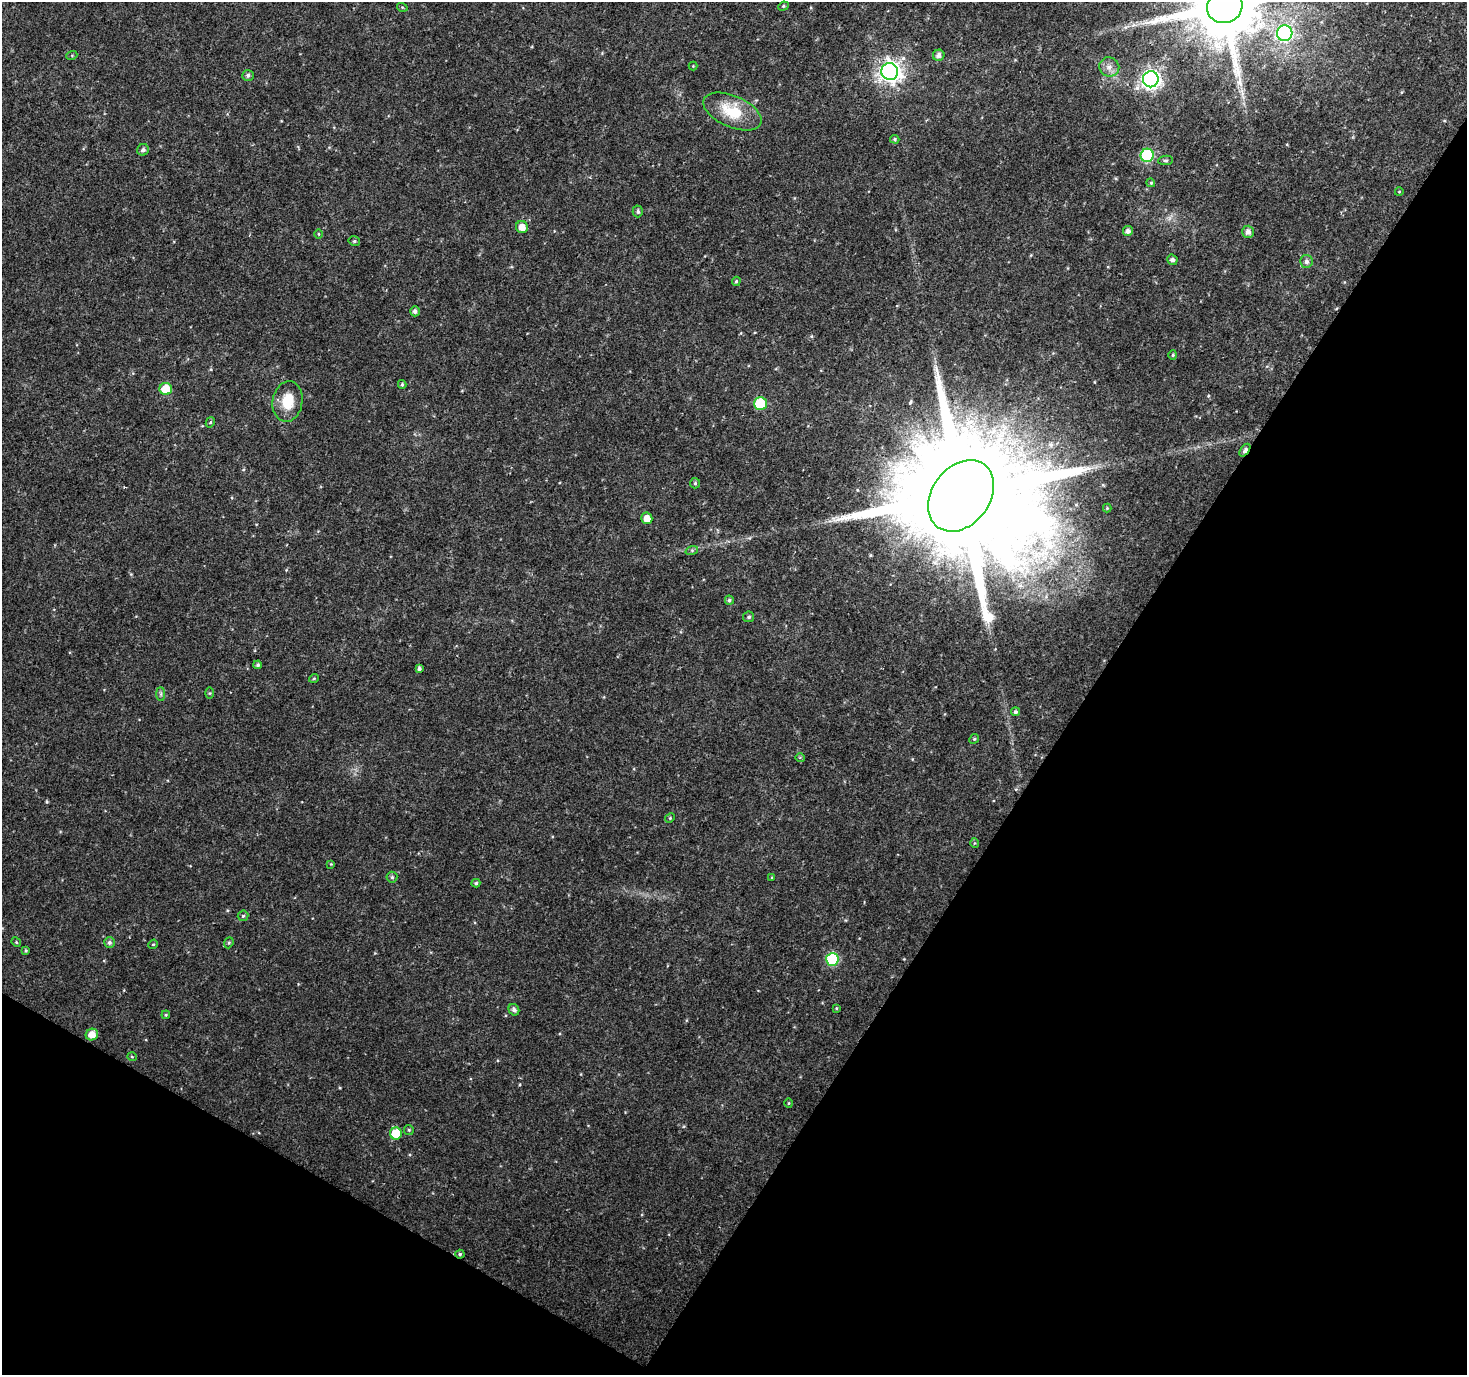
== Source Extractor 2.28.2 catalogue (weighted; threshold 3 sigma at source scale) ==
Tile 15 of 4 x 4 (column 3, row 4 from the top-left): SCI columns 2931-4395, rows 191-1563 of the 5865 x 5939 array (HDU 1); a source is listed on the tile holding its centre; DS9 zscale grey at full resolution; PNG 1469 x 1377 px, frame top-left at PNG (2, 2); each listed source drawn as its Kron ellipse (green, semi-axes under 4 px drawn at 4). Shown black and unused: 32% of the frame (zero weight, under 2 of 3 exposures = <1% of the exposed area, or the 3 px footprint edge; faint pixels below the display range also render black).
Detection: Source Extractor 2.28.2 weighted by HDU 2 'WHT'; one run over the whole footprint, this tile lists its part. Background 0.0253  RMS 0.0055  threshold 0.0249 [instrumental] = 3 sigma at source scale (4.5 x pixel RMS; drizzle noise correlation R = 1.50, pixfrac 1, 0.0396/0.0396 arcsec/px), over >= 5 px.
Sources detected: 73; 1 long thin detection or spike segment (spike, bleed or trail) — neither listed nor drawn; the other 72 listed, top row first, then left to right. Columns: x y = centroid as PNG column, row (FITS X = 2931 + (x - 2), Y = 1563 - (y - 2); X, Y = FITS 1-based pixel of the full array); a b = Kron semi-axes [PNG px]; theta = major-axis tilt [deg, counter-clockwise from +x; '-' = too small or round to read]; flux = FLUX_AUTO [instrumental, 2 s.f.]
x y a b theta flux
783 6 5 4 - 0.8
402 7 5 3 - 0.5
1225 7 18 16 22 6900
1285 33 8 7 - 72
72 55 5 3 - 0.54
939 55 6 5 - 2.3
693 66 4 4 - 0.5
1109 67 10 9 - 3.7
890 71 8 8 - 360
248 75 6 5 - 1.4
1151 79 8 8 - 250
732 112 31 15 -23 20
895 139 4 4 - 0.73
143 150 6 5 - 1.9
1147 155 7 6 - 58
1165 160 7 4 6 1
1151 183 4 3 - 0.5
1399 192 4 3 - 0.35
638 211 6 5 - 1.3
522 227 6 6 - 4.7
1128 231 5 5 - 2.1
1248 232 6 5 - 2.9
319 234 5 3 - 0.51
354 241 6 4 -13 1
1172 260 5 5 - 1.7
1306 261 6 6 - 1.9
736 281 4 3 - 0.68
415 311 5 5 - 2
1173 355 4 4 - 0.71
402 384 4 3 - 0.79
166 389 6 6 - 11
288 401 20 15 80 13
760 404 6 6 - 27
210 422 5 4 - 0.74
1245 450 7 4 53 2.8
695 483 5 5 - 0.84
961 496 39 29 54 33000
1107 508 4 4 - 0.47
647 518 6 5 - 5.8
692 550 6 4 18 0.81
729 600 4 4 - 1
749 617 5 5 - 1.2
258 665 4 4 - 1
419 669 4 4 - 1.6
314 678 5 3 - 0.46
210 693 6 4 90 0.63
161 694 7 4 -90 1.1
1015 712 4 4 - 1.2
974 739 5 4 - 0.69
800 758 4 4 - 0.77
670 818 5 4 - 0.64
974 843 5 3 - 0.53
331 864 4 4 - 0.48
392 877 5 5 - 0.93
772 878 4 3 - 0.6
476 883 4 4 - 0.95
243 916 5 5 - 0.95
16 942 5 4 - 0.57
109 942 5 5 - 1.4
229 943 6 4 69 0.82
153 944 5 4 - 0.71
26 951 4 3 - 0.71
832 959 6 6 - 49
836 1008 3 2 - 0.8
514 1010 6 5 - 1.9
166 1015 4 4 - 0.59
92 1034 6 5 - 5.7
132 1057 5 3 - 0.5
789 1103 5 3 - 0.51
409 1130 5 4 - 0.68
396 1133 6 6 - 15
460 1254 5 4 - 0.94
Overlapping masked pixels (flux is a lower limit): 2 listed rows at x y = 1225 7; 1245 450
Isophote crosses this tile's border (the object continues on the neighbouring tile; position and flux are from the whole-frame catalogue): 1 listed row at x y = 1225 7